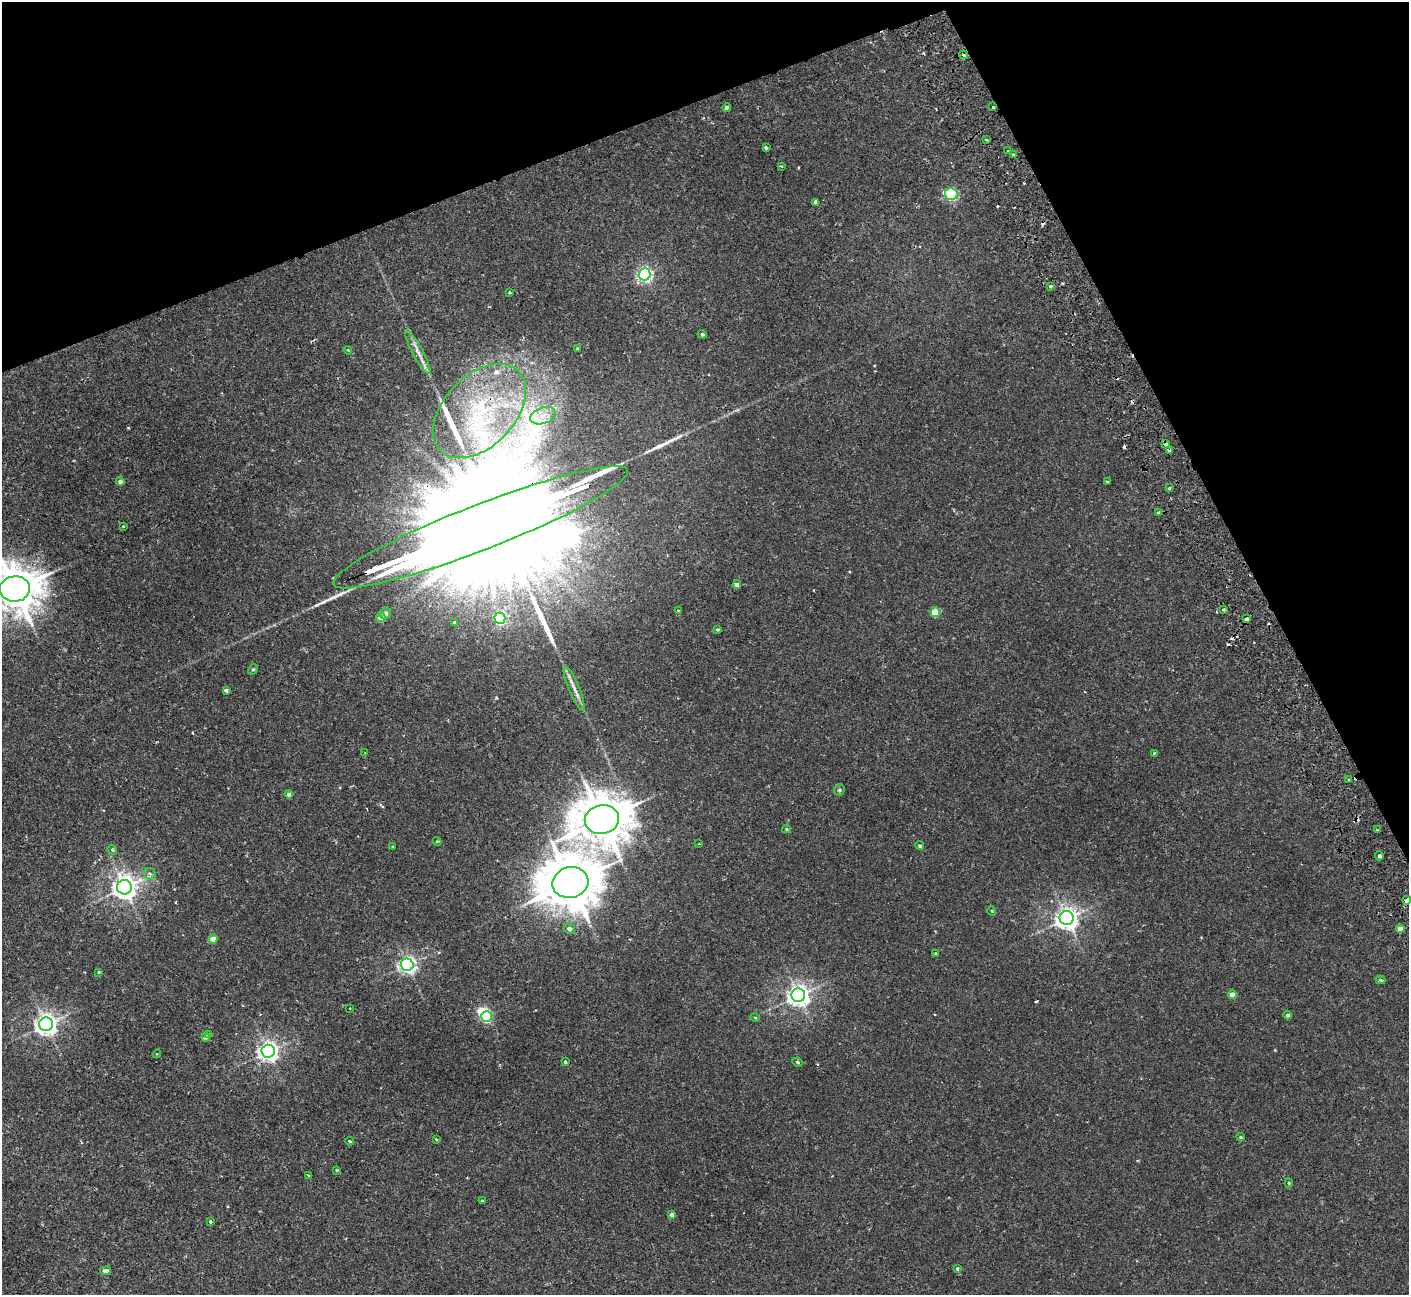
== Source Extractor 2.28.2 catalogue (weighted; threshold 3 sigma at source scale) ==
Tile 3 of 4 x 4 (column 3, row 1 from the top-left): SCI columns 2868-4274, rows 4067-5359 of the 5737 x 5675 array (HDU 1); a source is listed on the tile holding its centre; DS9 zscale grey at full resolution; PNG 1411 x 1297 px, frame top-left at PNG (2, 2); each listed source drawn as its Kron ellipse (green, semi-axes under 4 px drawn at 4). Shown black and unused: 21% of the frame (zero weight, under 2 of 3 exposures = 3% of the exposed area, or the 3 px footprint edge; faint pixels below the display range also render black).
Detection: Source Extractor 2.28.2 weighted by HDU 2 'WHT'; one run over the whole footprint, this tile lists its part. Background 0.0324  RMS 0.0027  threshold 0.0123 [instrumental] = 3 sigma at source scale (4.5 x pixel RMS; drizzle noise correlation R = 1.50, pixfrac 1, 0.05/0.05 arcsec/px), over >= 5 px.
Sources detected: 111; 1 inside a brighter object's white glare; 12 cosmic-ray / hot-pixel residue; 3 long thin detections or spike segments (spike, bleed or trail) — neither listed nor drawn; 3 inside a brighter listed object's ellipse — not listed separately; the other 92 listed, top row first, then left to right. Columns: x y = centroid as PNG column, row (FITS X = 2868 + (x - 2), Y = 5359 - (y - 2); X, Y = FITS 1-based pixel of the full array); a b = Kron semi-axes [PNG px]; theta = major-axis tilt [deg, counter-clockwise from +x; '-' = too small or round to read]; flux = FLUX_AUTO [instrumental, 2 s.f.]
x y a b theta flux
964 55 4 3 - 0.5
993 107 3 3 - 0.39
727 108 4 4 - 1.4
987 140 4 3 - 0.39
766 148 3 3 - 1.1
1008 150 3 3 - 0.63
1013 155 3 3 - 0.52
781 166 4 3 - 0.32
951 194 6 6 - 38
816 202 4 4 - 5.6
645 274 6 6 - 67
1050 286 3 3 - 0.69
510 292 4 3 - 0.29
702 334 4 4 - 0.58
577 349 3 3 - 0.73
348 350 4 3 - 0.31
418 352 25 5 -62 2.3
479 411 56 35 46 33
543 416 13 8 20 2.6
1166 444 4 3 - 1.5
1169 450 4 3 - 0.93
120 481 4 4 - 1
1107 481 4 2 - 0.25
1169 488 3 3 - 0.48
1159 512 4 3 - 0.77
123 526 3 2 - 0.23
481 527 158 22 21 38000
737 585 4 4 - 1.6
15 589 15 12 7 1000
678 610 3 2 - 0.2
1223 610 3 3 - 0.61
935 612 5 4 - 8.3
386 613 6 5 - 1.2
381 618 4 4 - 3.3
500 618 5 5 - 32
1247 619 4 3 - 2.6
455 622 4 3 - 0.5
718 629 3 3 - 0.63
253 669 5 4 - 0.41
574 688 24 5 -67 2.1
226 690 4 3 - 0.69
365 753 4 2 - 0.18
1154 753 4 2 - 0.25
1349 779 3 3 - 0.5
839 790 6 5 - 0.61
289 794 4 4 - 0.93
602 820 17 14 9 1100
786 829 4 4 - 0.36
1378 830 4 3 - 0.25
437 841 4 4 - 0.31
699 844 3 2 - 0.21
393 846 4 2 - 0.22
920 846 4 4 - 0.5
112 850 5 4 - 0.57
1379 856 4 4 - 0.86
150 874 6 5 - 0.69
570 882 18 15 14 1300
124 887 7 7 - 230
1407 900 4 3 - 1.3
992 911 4 3 - 0.21
1067 918 7 7 - 190
569 929 6 5 - 1.2
1400 929 4 4 - 2.3
213 939 4 4 - 3.4
935 953 4 3 - 0.29
407 965 6 6 - 92
99 972 3 3 - 0.27
1380 980 5 4 - 0.36
1232 994 4 4 - 2.4
798 995 7 7 - 170
350 1008 2 2 - 0.16
1288 1015 4 4 - 0.83
487 1016 5 5 - 29
755 1017 5 3 - 0.24
46 1024 7 7 - 170
209 1035 4 3 - 0.69
206 1037 4 3 - 0.93
268 1051 7 6 - 140
157 1054 4 4 - 0.28
565 1062 3 3 - 0.58
797 1062 5 3 - 0.38
1241 1137 4 3 - 0.3
436 1139 3 2 - 0.33
350 1141 4 3 - 0.37
337 1170 3 3 - 0.3
308 1175 4 2 - 0.23
1289 1183 4 4 - 0.28
482 1201 3 3 - 0.54
672 1215 4 4 - 1.1
210 1221 3 3 - 0.84
957 1268 4 3 - 0.42
106 1271 5 4 - 0.84
Overlapping masked pixels (flux is a lower limit): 5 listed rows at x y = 479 411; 1166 444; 1169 450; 481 527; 602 820
Isophote crosses this tile's border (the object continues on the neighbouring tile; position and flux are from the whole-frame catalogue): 2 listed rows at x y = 15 589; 1407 900